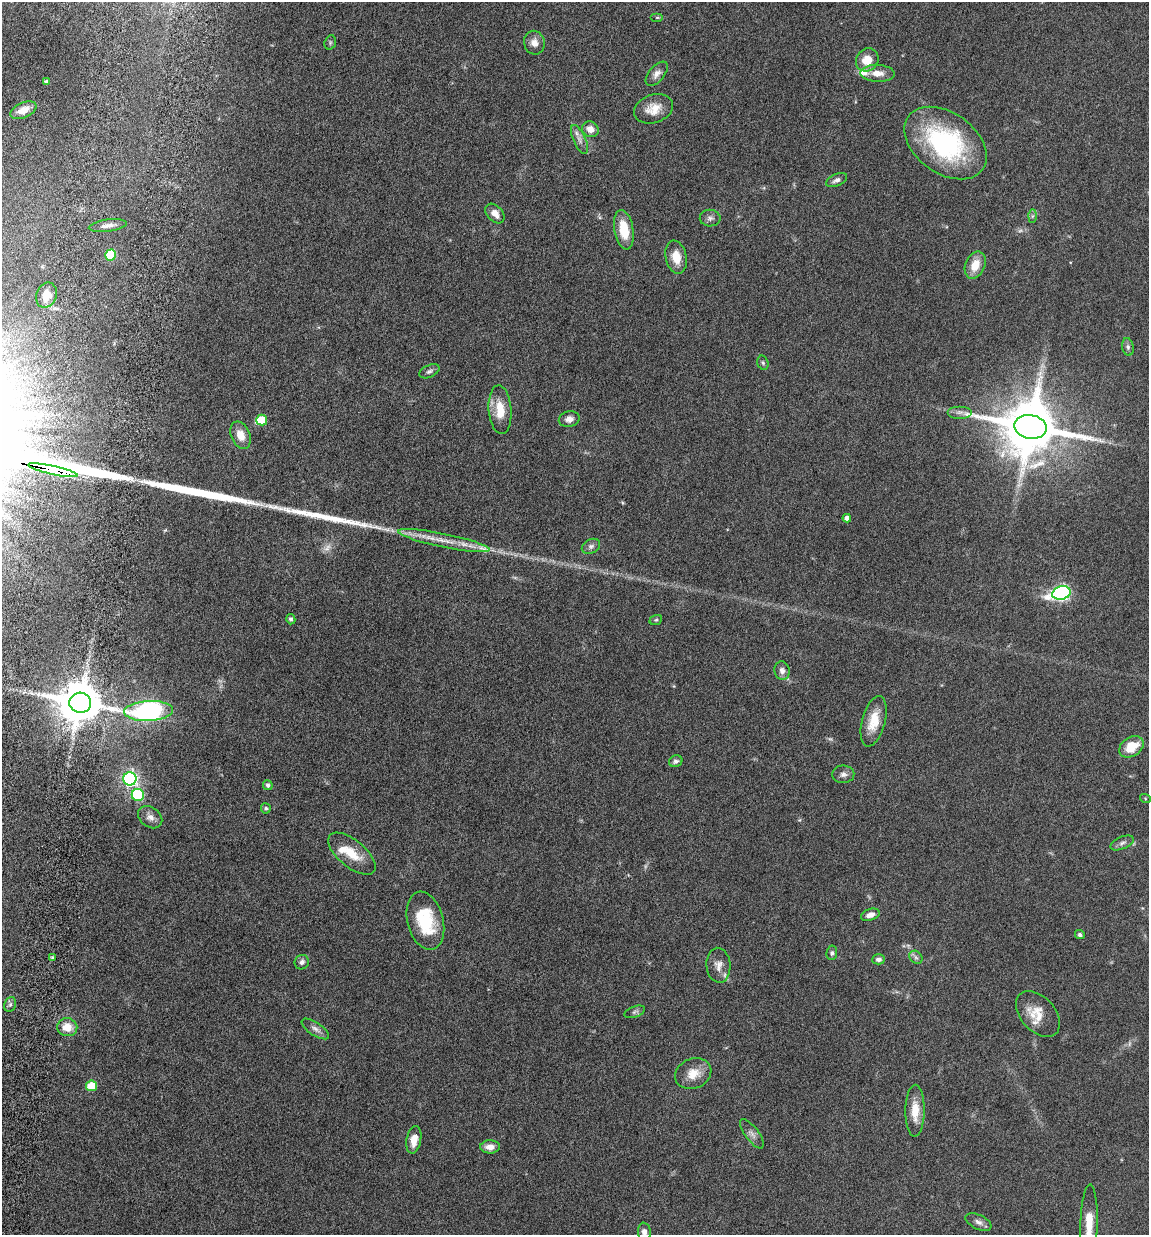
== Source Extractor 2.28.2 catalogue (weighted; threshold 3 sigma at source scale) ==
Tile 7 of 4 x 4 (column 3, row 2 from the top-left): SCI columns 2634-3780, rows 2562-3794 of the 5155 x 5142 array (HDU 1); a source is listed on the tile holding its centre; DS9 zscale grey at full resolution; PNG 1151 x 1237 px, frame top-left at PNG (2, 2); each listed source drawn as its Kron ellipse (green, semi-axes under 4 px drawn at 4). Shown black and unused: <1% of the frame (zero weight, under 10 of 20 exposures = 8% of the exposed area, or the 3 px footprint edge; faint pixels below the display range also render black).
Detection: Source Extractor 2.28.2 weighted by HDU 2 'WHT'; one run over the whole footprint, this tile lists its part. Background 0.0613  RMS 0.0029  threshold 0.0117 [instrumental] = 3 sigma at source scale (4.09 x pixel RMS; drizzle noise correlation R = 1.36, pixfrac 0.8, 0.05/0.05 arcsec/px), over >= 5 px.
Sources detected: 89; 5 too faint to see at this stretch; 1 inside a brighter object's white glare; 2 long thin detections or spike segments (spike, bleed or trail) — neither listed nor drawn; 5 inside a brighter listed object's ellipse — not listed separately; the other 76 listed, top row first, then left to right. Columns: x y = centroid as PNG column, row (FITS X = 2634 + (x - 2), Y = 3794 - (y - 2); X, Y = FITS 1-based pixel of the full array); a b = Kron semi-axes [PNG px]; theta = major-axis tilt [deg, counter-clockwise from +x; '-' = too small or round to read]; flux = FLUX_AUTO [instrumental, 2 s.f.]
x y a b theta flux
657 17 6 4 0 0.32
330 42 7 5 72 0.47
534 43 12 10 -77 2
867 60 12 10 46 4.3
877 73 17 8 -2 2.7
657 74 14 7 50 1.6
46 82 4 3 - 0.72
653 109 20 14 20 4.1
23 110 14 7 24 2.3
590 129 8 7 - 2.2
579 139 15 6 -65 1.5
946 143 46 30 -36 37
837 180 11 6 23 1
495 214 11 7 -47 2
1032 216 7 4 88 0.52
710 218 10 8 1 0.99
108 226 19 6 7 1.6
624 230 20 9 -80 6.2
111 255 5 5 - 15
676 257 17 10 -78 3.7
975 265 14 9 67 4.2
46 295 13 10 68 2.7
1128 347 9 5 -81 0.75
763 363 7 5 -74 0.48
429 371 11 6 26 0.76
500 410 24 11 -86 5.4
960 412 12 6 0 1.2
569 419 10 7 13 1.4
262 420 5 5 - 6.9
1030 427 16 12 -11 2000
241 435 14 9 -68 3.2
53 470 25 3 -12 7100
847 518 4 4 - 1.3
444 540 47 7 -11 5.6
591 546 10 7 28 0.93
1061 593 9 6 15 68
291 619 5 4 - 0.66
656 620 6 5 - 0.37
782 671 9 7 -79 1.3
80 703 11 10 - 1200
149 711 24 10 2 54
874 721 26 11 75 5.4
1131 747 13 9 34 6.2
676 761 7 5 23 0.8
843 774 11 9 2 1.2
130 779 6 6 - 66
268 785 5 4 - 0.72
138 795 6 6 - 25
1145 798 5 3 - 0.24
266 808 5 5 - 0.53
150 817 13 10 -36 1.8
1122 843 12 6 24 0.94
352 854 29 13 -39 5.9
870 915 9 5 18 1.5
425 921 29 18 -75 13
1080 935 5 4 - 0.57
832 953 7 5 81 0.6
916 957 7 5 -45 0.66
52 958 4 4 - 0.36
878 959 6 5 - 0.93
302 962 7 7 - 0.95
718 965 17 12 -85 2.3
10 1004 7 5 68 0.62
635 1012 11 5 20 0.72
1038 1014 27 17 -47 5.4
67 1027 10 9 - 4
315 1029 16 6 -34 1.4
693 1074 18 15 22 4.1
91 1086 5 5 - 8.8
915 1111 26 9 89 4.8
752 1134 17 6 -53 1.3
414 1140 14 7 80 3
490 1147 10 6 1 1.9
978 1222 14 7 -25 1.2
1089 1225 40 8 88 7.2
644 1232 9 6 -82 1.3
Overlapping masked pixels (flux is a lower limit): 1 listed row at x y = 53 470
Isophote crosses this tile's border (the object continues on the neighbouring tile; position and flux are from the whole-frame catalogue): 2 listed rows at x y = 1089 1225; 644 1232